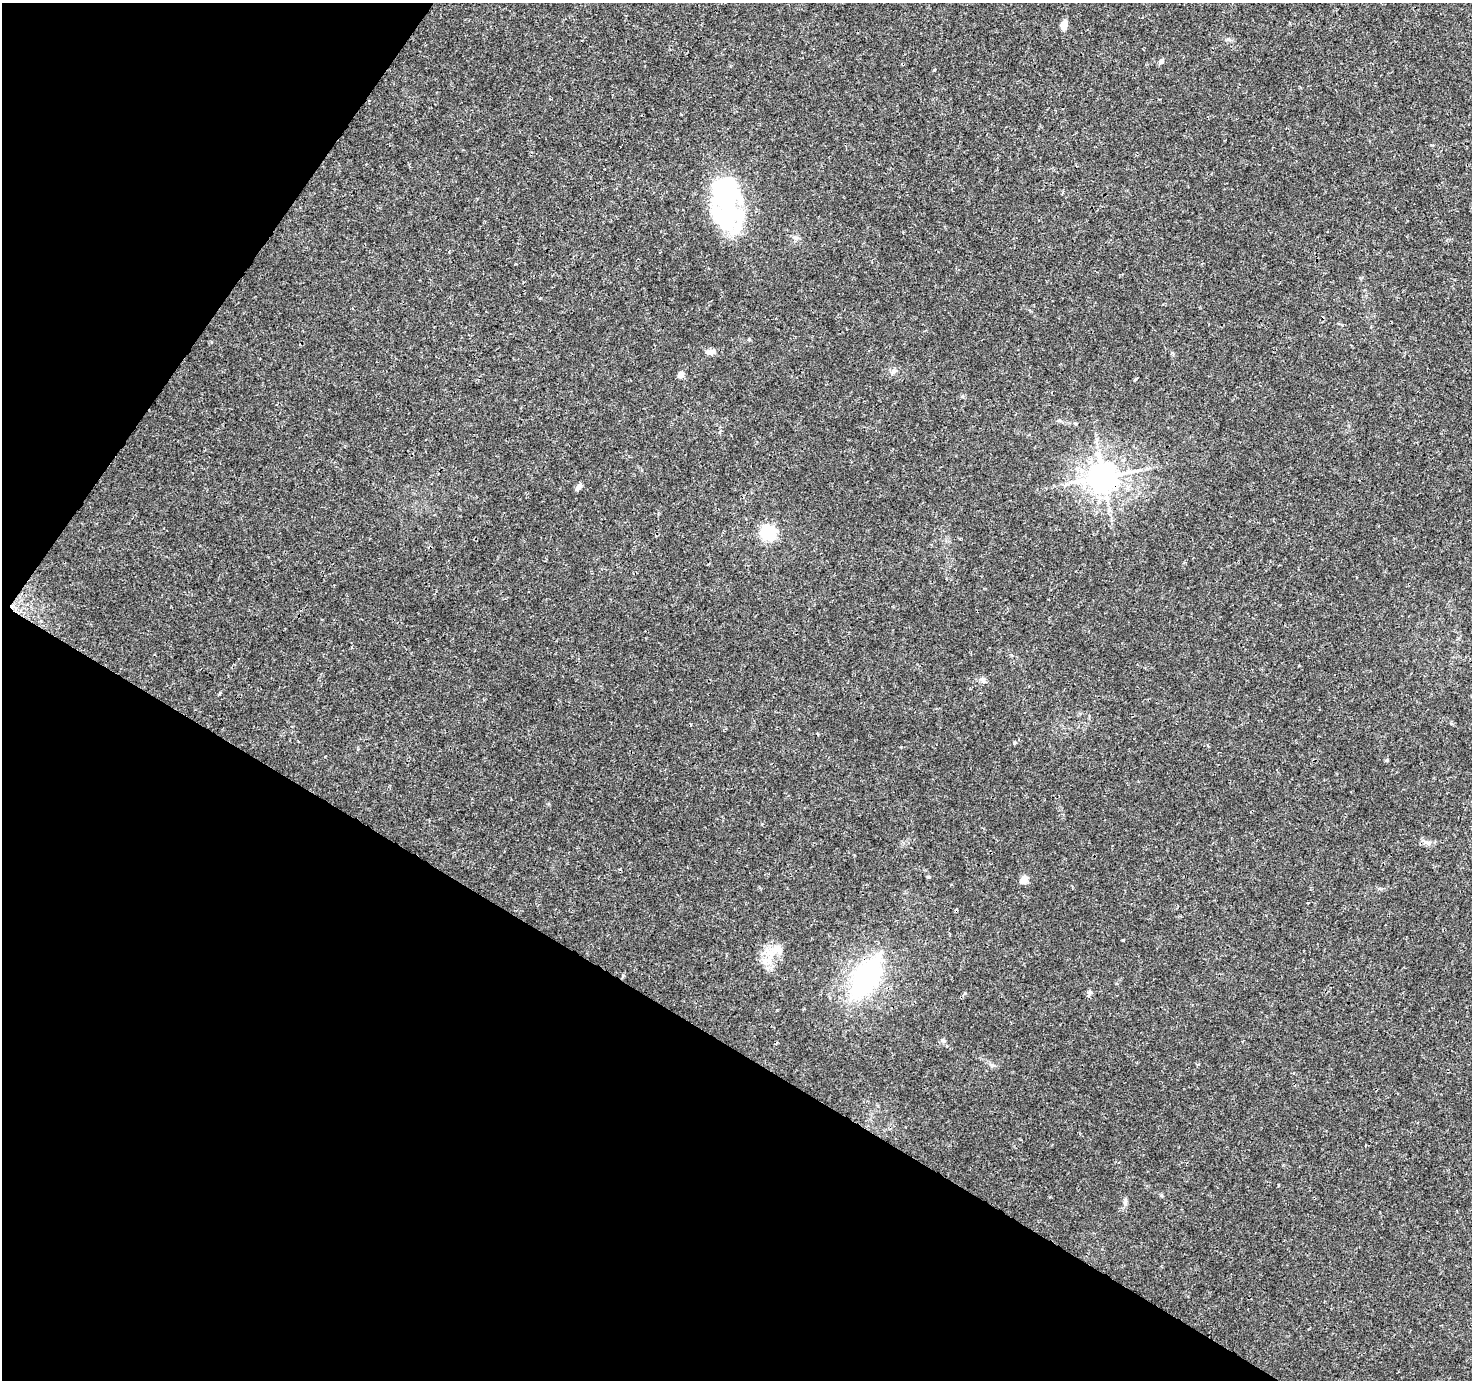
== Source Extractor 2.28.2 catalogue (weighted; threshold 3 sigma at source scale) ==
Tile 9 of 4 x 4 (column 1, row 3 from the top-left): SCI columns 2-1471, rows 1568-2945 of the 5890 x 5957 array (HDU 1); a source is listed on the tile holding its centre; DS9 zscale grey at full resolution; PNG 1474 x 1382 px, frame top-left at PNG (2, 3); no overlay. Shown black and unused: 31% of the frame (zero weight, under 3 of 4 exposures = <1% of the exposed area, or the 3 px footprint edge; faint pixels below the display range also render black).
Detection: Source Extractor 2.28.2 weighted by HDU 2 'WHT'; one run over the whole footprint, this tile lists its part. Background 0.0162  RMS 0.0015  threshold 0.00687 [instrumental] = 3 sigma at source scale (4.5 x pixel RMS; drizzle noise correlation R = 1.50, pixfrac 1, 0.0396/0.0396 arcsec/px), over >= 5 px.
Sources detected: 31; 3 inside a brighter object's white glare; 1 cosmic-ray / hot-pixel residue — not listed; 1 inside a brighter listed object's ellipse — not listed separately; the other 26 listed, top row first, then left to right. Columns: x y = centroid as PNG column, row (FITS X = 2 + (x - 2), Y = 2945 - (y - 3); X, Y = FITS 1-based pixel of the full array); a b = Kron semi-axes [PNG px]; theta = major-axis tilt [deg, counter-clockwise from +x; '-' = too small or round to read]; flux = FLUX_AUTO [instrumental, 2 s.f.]
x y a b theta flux
1064 25 9 6 73 1.7
1161 61 6 6 - 0.5
934 70 5 3 - 0.15
730 205 55 17 84 15
796 238 7 6 - 0.44
749 339 5 4 - 0.2
710 352 16 7 4 0.83
894 371 8 5 28 0.46
681 374 6 6 - 0.91
1075 423 5 3 - 0.16
1103 477 9 9 - 280
579 487 8 5 58 0.67
768 532 6 6 - 34
983 680 10 6 -62 0.51
220 693 6 3 71 0.14
1387 760 5 4 - 0.19
1427 843 14 5 -8 0.63
929 877 5 4 - 0.21
1024 879 5 5 - 3.2
1123 940 3 2 - 0.14
769 959 21 10 52 2.4
866 978 47 24 57 23
1089 992 7 6 - 0.36
943 1041 6 4 -19 0.24
1161 1195 6 3 -20 0.19
1125 1201 13 4 81 0.43
Overlapping masked pixels (flux is a lower limit): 2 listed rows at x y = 1103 477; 866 978
Unlisted compact peaks at least as high as the median listed source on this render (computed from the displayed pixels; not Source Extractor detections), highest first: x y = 1014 743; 1228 39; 1059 420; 992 1065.